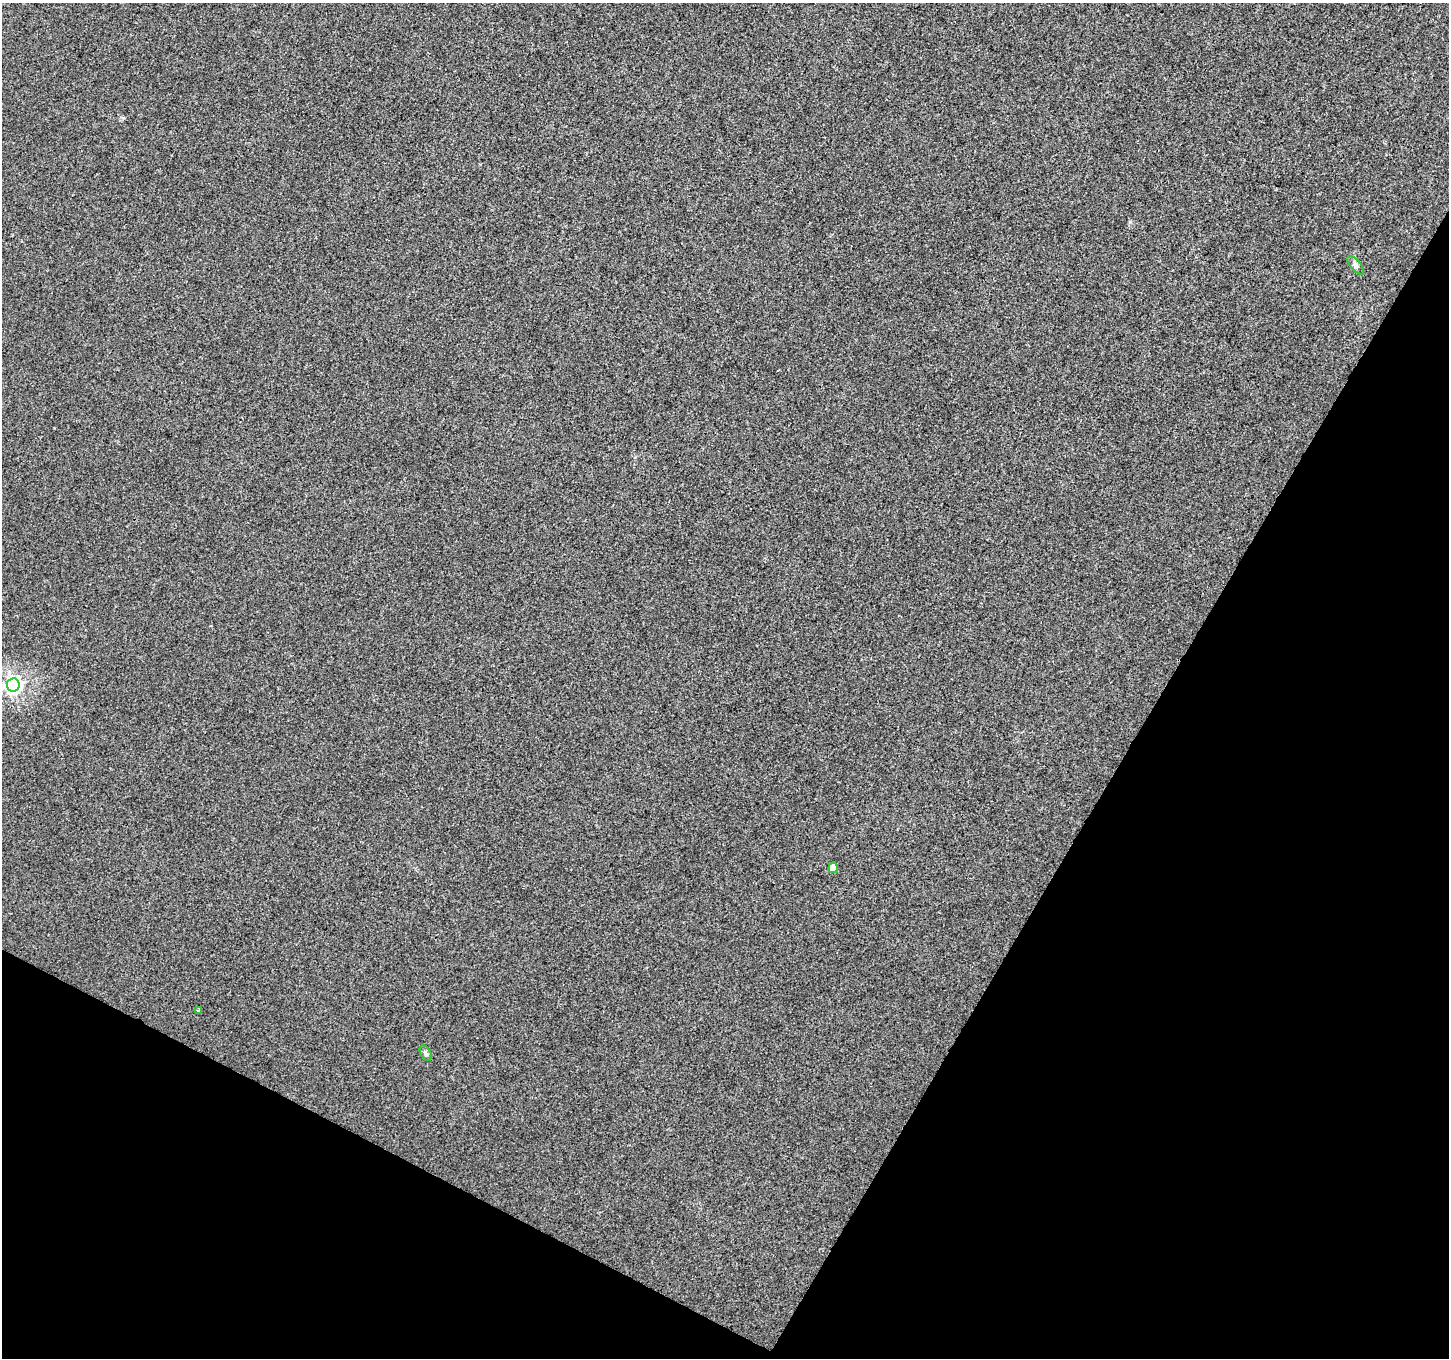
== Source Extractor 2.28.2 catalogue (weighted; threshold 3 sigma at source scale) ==
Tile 15 of 4 x 4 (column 3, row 4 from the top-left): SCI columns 2895-4341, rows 198-1553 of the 5795 x 5885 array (HDU 1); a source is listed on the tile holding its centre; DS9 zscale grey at full resolution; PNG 1451 x 1360 px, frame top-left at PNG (2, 3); each listed source drawn as its Kron ellipse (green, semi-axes under 4 px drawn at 4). Shown black and unused: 28% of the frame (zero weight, under 3 of 4 exposures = <1% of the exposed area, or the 3 px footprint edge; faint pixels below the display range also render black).
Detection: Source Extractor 2.28.2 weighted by HDU 2 'WHT'; one run over the whole footprint, this tile lists its part. Background -1.08e-04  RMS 0.0034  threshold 0.0151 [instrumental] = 3 sigma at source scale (4.5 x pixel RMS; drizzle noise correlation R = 1.50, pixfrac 1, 0.0396/0.0396 arcsec/px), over >= 5 px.
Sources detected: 5; all 5 listed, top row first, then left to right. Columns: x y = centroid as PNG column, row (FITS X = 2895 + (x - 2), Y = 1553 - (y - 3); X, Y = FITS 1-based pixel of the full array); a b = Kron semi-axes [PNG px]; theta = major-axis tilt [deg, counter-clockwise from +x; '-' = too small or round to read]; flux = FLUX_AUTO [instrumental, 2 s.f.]
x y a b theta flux
1356 265 11 5 -50 0.97
13 685 7 6 - 90
833 868 5 4 - 4.4
198 1010 3 3 - 1.1
426 1053 8 5 -59 0.73